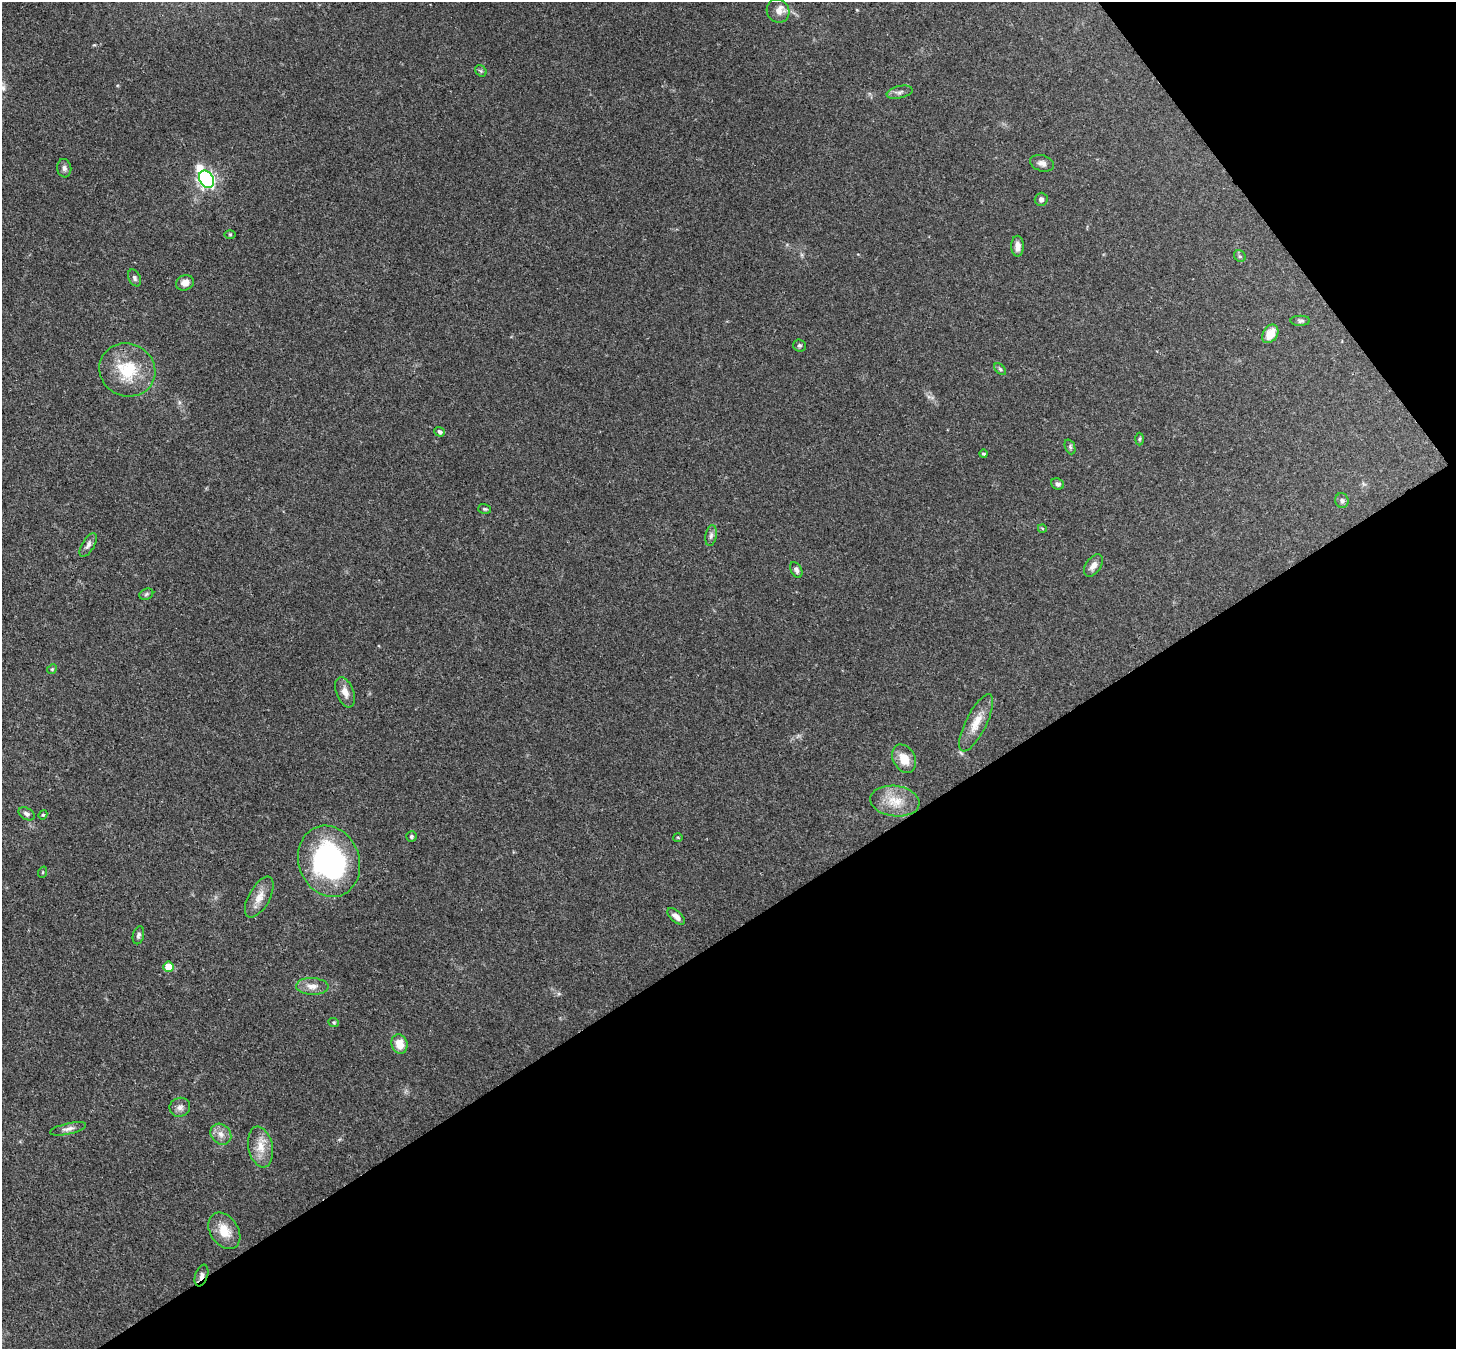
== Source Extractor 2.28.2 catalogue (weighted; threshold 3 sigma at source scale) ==
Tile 12 of 4 x 4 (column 4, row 3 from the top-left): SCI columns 4441-5894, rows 1556-2902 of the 5971 x 5944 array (HDU 1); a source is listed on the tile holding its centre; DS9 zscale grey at full resolution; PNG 1458 x 1351 px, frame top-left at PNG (2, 2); each listed source drawn as its Kron ellipse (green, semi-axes under 4 px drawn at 4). Shown black and unused: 35% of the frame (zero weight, under 3 of 4 exposures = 7% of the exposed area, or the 3 px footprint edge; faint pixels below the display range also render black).
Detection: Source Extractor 2.28.2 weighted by HDU 2 'WHT'; one run over the whole footprint, this tile lists its part. Background 0.179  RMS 0.0049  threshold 0.022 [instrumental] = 3 sigma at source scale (4.5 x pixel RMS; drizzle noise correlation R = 1.50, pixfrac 1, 0.05/0.05 arcsec/px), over >= 5 px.
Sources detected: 55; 1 inside a brighter listed object's ellipse — not listed separately; the other 54 listed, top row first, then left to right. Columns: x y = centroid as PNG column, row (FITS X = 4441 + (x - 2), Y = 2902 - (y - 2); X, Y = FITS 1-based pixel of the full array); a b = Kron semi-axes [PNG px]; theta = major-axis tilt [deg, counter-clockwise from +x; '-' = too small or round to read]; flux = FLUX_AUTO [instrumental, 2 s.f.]
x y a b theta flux
778 11 12 11 - 3.5
481 71 6 5 - 0.76
899 92 13 6 12 1.9
1042 163 12 8 -16 2.5
64 168 9 7 -82 1.6
206 179 9 6 -57 150
1041 199 6 6 - 1.7
230 235 6 4 0 0.63
1018 246 10 6 -89 3.2
1240 256 6 5 - 0.86
135 278 9 6 -65 1.3
185 283 9 7 22 3.5
1300 321 10 5 0 1.1
1270 334 10 7 57 7.1
799 345 6 6 - 0.94
1000 369 7 4 -45 0.85
127 370 28 26 -25 22
440 432 5 4 - 1.2
1139 439 6 4 88 0.64
1070 447 8 5 -67 0.95
984 454 4 4 - 0.8
1058 484 7 5 -21 1.3
1342 500 7 6 - 1.3
485 509 6 5 - 0.8
1042 528 4 3 - 0.52
711 536 10 5 79 1.6
88 545 13 6 59 2
1093 565 12 7 54 3.1
796 570 8 5 -63 1.4
146 594 7 5 24 0.91
52 669 5 4 - 0.65
345 692 16 8 -69 4
976 723 31 10 63 8.1
904 759 15 11 -61 7.5
895 801 25 15 -7 11
26 814 9 5 -30 1.4
43 815 5 4 - 0.59
411 836 5 5 - 0.91
678 837 5 3 - 0.51
329 861 36 30 -70 87
43 872 6 3 72 0.5
259 897 23 10 61 5.9
676 916 10 5 -41 2.6
138 935 9 5 76 1.3
168 967 5 5 - 7.9
312 986 16 8 -2 4.1
334 1023 5 3 - 0.54
399 1044 10 8 -73 6.4
180 1107 10 9 - 2.5
68 1129 18 5 13 2.4
221 1134 11 9 -45 3.4
260 1147 20 12 -78 7.4
224 1231 20 14 -56 8.8
201 1275 11 6 70 2
Overlapping masked pixels (flux is a lower limit): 1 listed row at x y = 201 1275